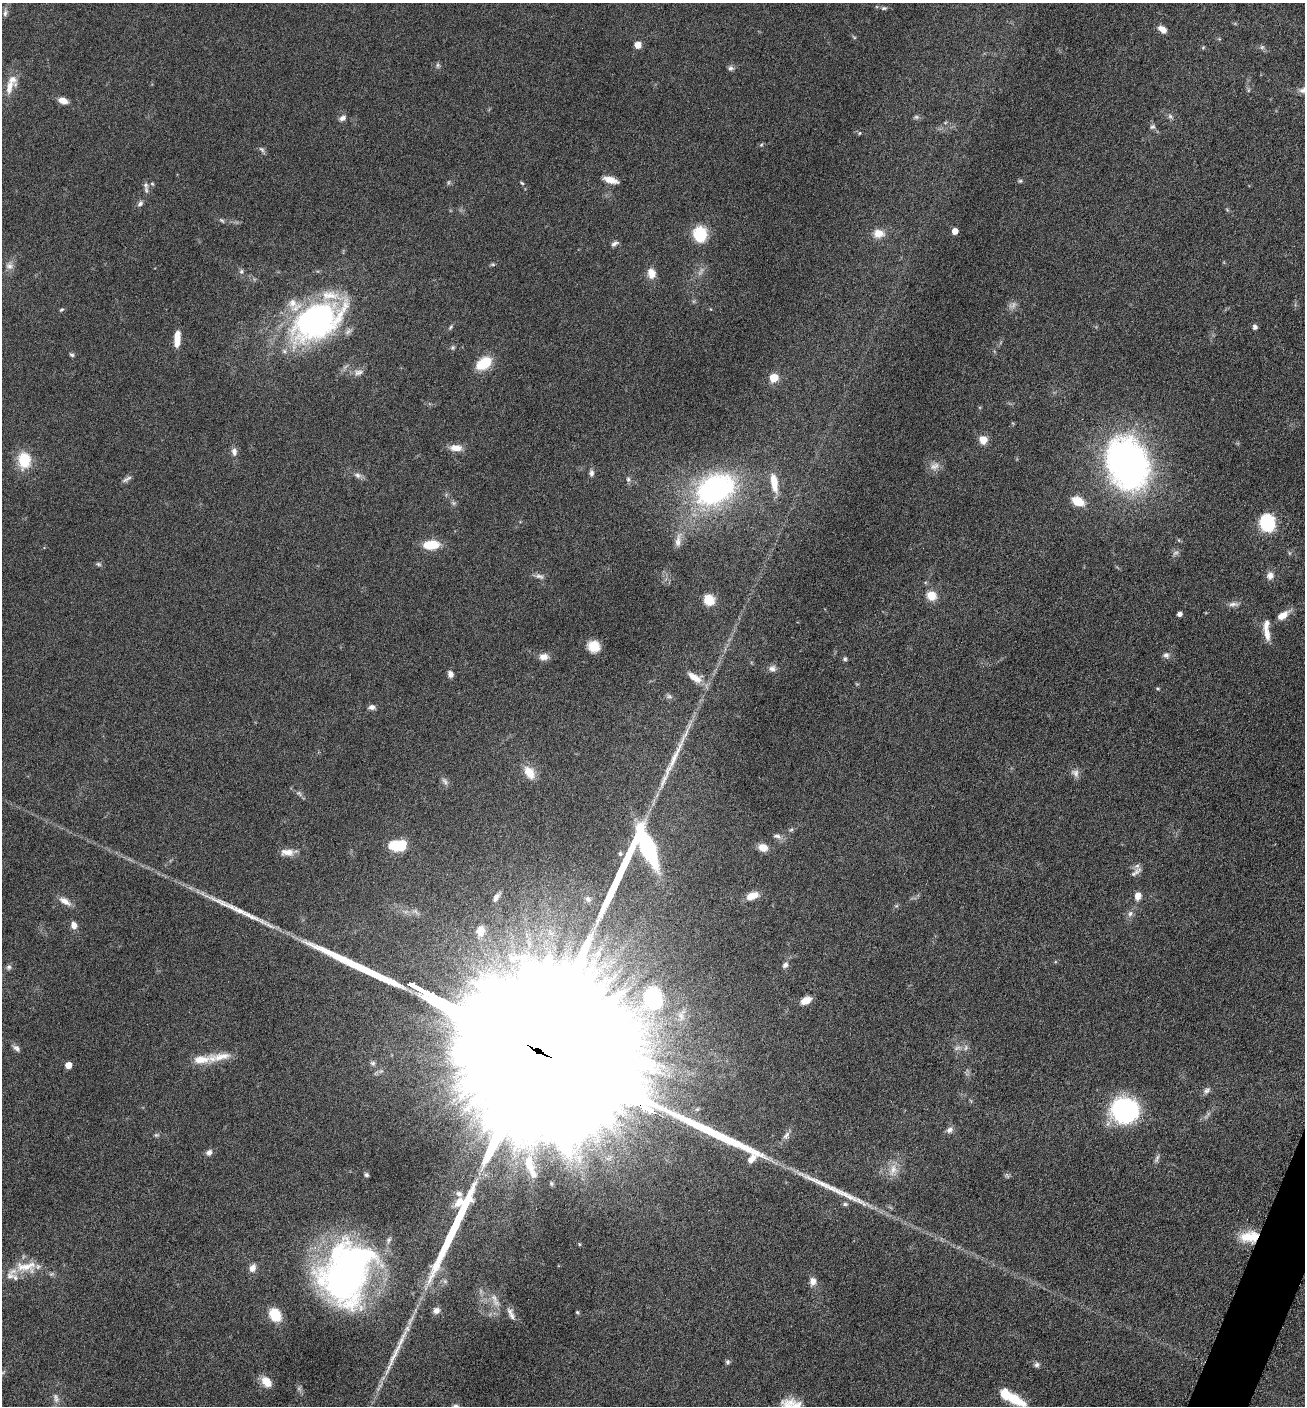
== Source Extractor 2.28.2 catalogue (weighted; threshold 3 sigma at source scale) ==
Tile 6 of 4 x 4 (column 2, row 2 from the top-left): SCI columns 1589-2891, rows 2814-4217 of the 5649 x 5632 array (HDU 1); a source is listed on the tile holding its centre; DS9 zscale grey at full resolution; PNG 1307 x 1408 px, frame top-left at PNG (2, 3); no overlay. Shown black and unused: <1% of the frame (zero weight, under 6 of 12 exposures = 1% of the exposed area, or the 3 px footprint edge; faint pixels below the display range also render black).
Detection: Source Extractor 2.28.2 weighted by HDU 2 'WHT'; one run over the whole footprint, this tile lists its part. Background 0.0873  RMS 0.0038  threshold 0.0156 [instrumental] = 3 sigma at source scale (4.09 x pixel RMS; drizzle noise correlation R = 1.36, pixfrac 0.8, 0.05/0.05 arcsec/px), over >= 5 px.
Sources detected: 165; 3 too faint to see at this stretch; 8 long thin detections or spike segments (spike, bleed or trail) — not listed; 11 inside a brighter listed object's ellipse — not listed separately; the other 143 listed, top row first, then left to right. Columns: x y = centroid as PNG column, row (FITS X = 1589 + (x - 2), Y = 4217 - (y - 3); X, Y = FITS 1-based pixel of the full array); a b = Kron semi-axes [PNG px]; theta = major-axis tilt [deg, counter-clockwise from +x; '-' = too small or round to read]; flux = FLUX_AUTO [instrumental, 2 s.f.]
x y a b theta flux
884 8 8 5 9 0.74
5 13 10 5 84 1.1
1162 29 9 6 -37 2.9
638 45 5 5 - 5.7
1203 47 5 4 - 0.42
1262 47 6 6 - 0.79
437 65 7 4 89 0.66
731 68 7 7 - 1
9 87 22 12 65 4.7
1304 90 15 8 10 2.6
63 100 10 6 -21 3.2
1170 116 7 5 -44 0.87
342 118 8 7 - 1.5
1152 127 7 6 - 0.83
860 133 6 4 88 0.4
761 145 5 4 - 0.47
262 149 10 6 -44 0.88
611 180 16 6 -15 3.8
1020 181 5 5 - 0.54
448 182 7 3 71 0.5
522 183 6 4 -44 0.45
152 184 5 5 - 0.49
146 190 9 5 -78 0.97
140 203 9 6 50 1.1
222 220 8 4 -33 0.68
955 231 5 5 - 4.2
879 233 12 10 0 4.5
700 234 16 13 -77 13
614 244 10 5 31 1.2
493 264 6 4 -7 0.52
9 266 10 8 -2 1.9
241 271 7 6 - 0.93
651 273 11 9 -78 4
61 310 7 5 30 0.54
317 321 61 36 31 94
451 327 8 4 59 0.64
1255 327 6 5 - 1.1
177 339 19 7 86 4.6
72 355 7 5 -36 0.68
484 363 13 8 35 14
358 372 13 8 8 2
774 378 5 5 - 14
983 440 8 8 - 4.6
456 448 15 8 -2 3.7
234 452 11 7 -80 1.9
24 460 18 14 -88 10
1127 464 45 34 -70 150
934 466 14 10 29 2.6
591 473 8 6 89 1.2
358 475 11 8 -24 1.6
127 479 15 5 29 1.1
628 479 6 6 - 0.74
774 482 25 8 -80 6.7
714 489 37 26 29 78
1078 501 10 7 -27 9.6
453 503 6 5 - 0.7
1267 523 13 11 -77 28
678 541 19 8 83 2.7
431 545 14 8 4 10
1289 553 6 3 -71 0.45
98 564 8 5 -27 0.66
539 576 13 6 -14 1.3
1270 576 11 9 68 2.1
931 596 10 9 - 5.2
709 600 14 12 -53 5.6
1233 604 15 6 1 1.6
1179 614 4 4 - 1.5
1283 615 16 8 33 3.9
1267 634 19 8 -84 3.4
594 646 12 11 - 5.8
1166 655 8 8 - 1.3
543 657 11 8 7 2.9
845 659 5 5 - 0.74
772 668 9 8 - 1.6
450 674 8 6 -71 1.5
695 677 24 11 -29 4.7
1158 688 6 3 -8 0.4
669 696 8 6 -26 0.91
372 707 7 5 1 1.5
529 772 17 11 -57 5.2
1075 773 12 9 -46 1.8
445 781 11 6 -53 1.3
299 793 9 6 -40 0.98
791 829 6 4 28 0.6
777 836 11 6 -9 1.4
400 846 11 9 34 12
647 847 44 14 -67 44
763 847 10 8 -16 3.6
287 852 21 9 1 3.3
620 854 6 6 - 0.8
1136 872 18 6 38 1.6
752 896 13 7 21 4.8
1138 896 8 7 - 3
496 897 12 6 60 1.6
588 899 7 6 - 0.87
65 901 18 8 -31 2.9
1130 914 8 6 72 1.2
74 925 9 7 -66 2.1
480 931 15 12 83 4.2
598 953 12 10 42 3.4
785 965 9 6 53 1.3
9 967 7 7 - 0.95
653 999 29 24 -88 28
806 1000 12 7 26 3.4
681 1015 19 11 75 4.4
566 1022 43 31 -88 3600
16 1048 11 6 -38 1.3
957 1048 11 6 14 1.5
540 1052 171 22 -28 150000
201 1059 29 12 9 6.5
373 1063 7 6 - 0.82
68 1065 5 5 - 5.2
1207 1091 11 7 43 1.4
454 1100 7 4 -72 1.1
1125 1110 28 26 -10 43
949 1130 9 7 31 1.5
156 1135 7 5 -18 0.6
786 1135 12 7 51 1.7
209 1152 8 7 - 1.5
579 1158 15 8 -64 3.9
1157 1159 13 5 69 1.1
530 1166 33 10 -71 7.8
893 1170 18 11 75 4.3
366 1175 4 4 - 0.76
551 1183 6 3 -72 0.42
459 1194 10 7 -42 1.7
845 1204 6 5 - 0.71
1249 1236 24 13 6 9.1
579 1244 5 3 - 0.32
26 1267 34 15 2 8.9
252 1268 10 7 65 2.4
347 1273 54 38 70 170
813 1281 11 8 83 2.3
494 1298 15 7 -67 2.5
436 1310 7 7 - 1.6
510 1312 10 8 -79 1.6
577 1312 5 4 - 0.45
275 1315 12 9 -56 11
728 1362 6 6 - 0.73
1037 1365 7 6 - 0.93
266 1382 14 9 -46 4.7
55 1397 8 7 - 1.3
1013 1399 22 9 -28 12
Overlapping masked pixels (flux is a lower limit): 2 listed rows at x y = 540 1052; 1249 1236
Isophote crosses this tile's border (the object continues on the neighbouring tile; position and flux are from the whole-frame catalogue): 1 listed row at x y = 1304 90